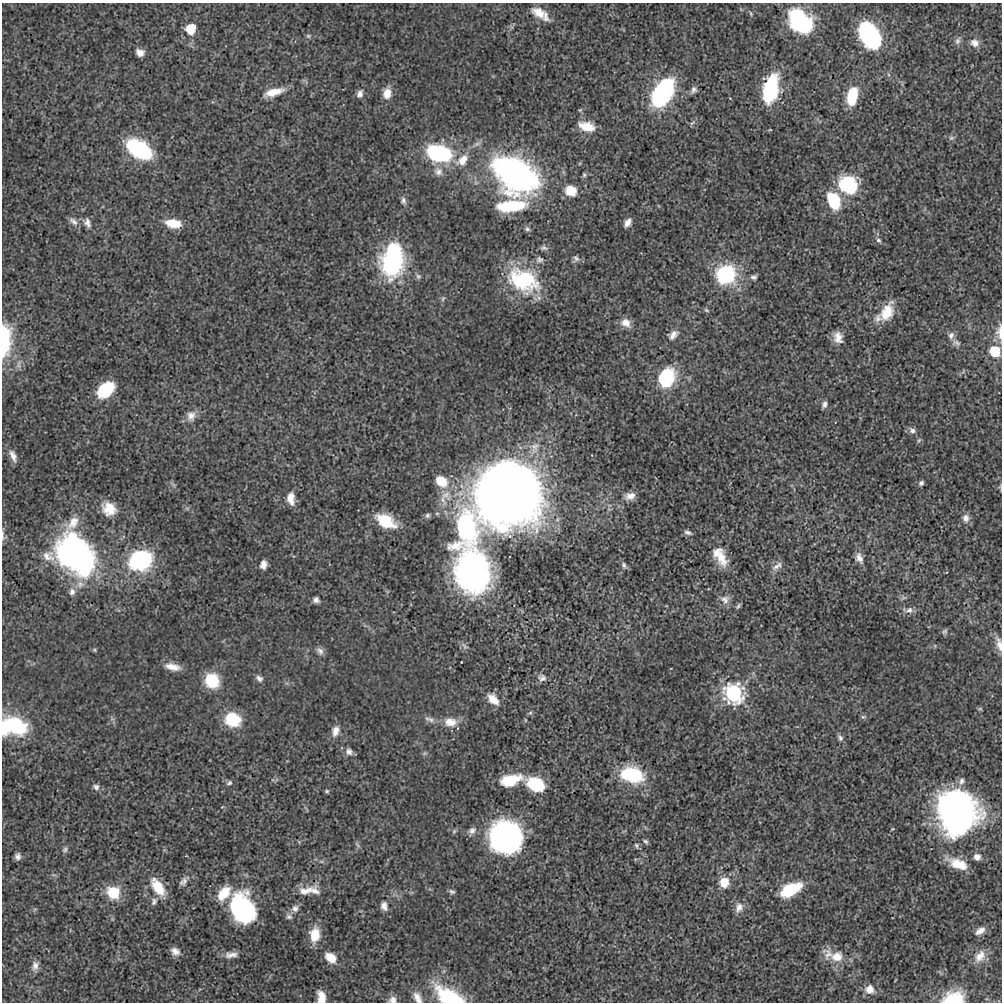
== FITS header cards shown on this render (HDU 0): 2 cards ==
NAXIS1  =                 1000
NAXIS2  =                 1000

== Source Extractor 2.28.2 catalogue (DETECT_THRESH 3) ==
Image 1000 x 1000 px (HDU 0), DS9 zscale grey, 1 PNG px = 1 image px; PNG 1004 x 1004 px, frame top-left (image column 1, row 1000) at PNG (2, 3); no overlay
Background -1.01e-04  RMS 0.0041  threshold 0.0124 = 3 sigma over >= 5 px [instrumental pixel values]
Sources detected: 165; all 165 listed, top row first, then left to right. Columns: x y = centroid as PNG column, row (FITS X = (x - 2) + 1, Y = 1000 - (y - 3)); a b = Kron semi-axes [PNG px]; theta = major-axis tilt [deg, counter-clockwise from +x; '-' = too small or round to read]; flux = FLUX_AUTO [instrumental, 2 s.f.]
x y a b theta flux
539 13 20 9 -34 4.3
751 13 6 4 -71 0.37
800 22 23 15 -48 31
191 29 8 7 - 8.5
869 35 20 13 -59 50
308 36 7 5 -21 0.48
958 41 12 7 69 1.1
975 43 12 10 -20 2
140 53 8 6 -28 2
770 88 27 13 76 23
693 90 10 7 61 1
274 92 22 8 16 4.5
663 92 24 13 58 51
387 93 11 9 80 3.2
360 94 9 6 67 1.3
852 96 19 10 77 11
692 123 9 3 33 0.53
586 126 19 10 -15 5.1
951 138 7 6 - 0.72
139 149 26 15 -33 23
439 153 22 14 -13 31
462 160 18 12 45 4.3
438 171 13 11 -38 2.2
515 174 35 24 -34 120
584 175 6 5 - 0.52
848 185 20 17 -30 17
571 191 13 11 -27 4.8
834 200 17 11 -68 14
403 201 9 7 -88 0.95
511 206 30 11 6 16
73 221 13 7 -39 1.4
87 223 13 8 -73 1.5
173 223 17 9 -10 6.1
628 223 9 5 57 1.8
527 229 8 6 -31 0.7
878 240 8 5 -37 0.72
544 248 10 6 -7 0.83
576 258 9 7 65 0.89
392 260 31 19 81 43
539 260 10 9 - 1.2
726 274 18 17 - 27
418 276 8 7 - 0.71
754 277 8 6 6 0.9
523 280 38 25 -26 23
443 299 8 5 70 0.51
706 310 7 5 -28 0.49
887 312 24 14 63 7.2
626 323 13 10 -33 2.6
1000 332 20 8 88 2.6
673 335 15 9 39 2
951 335 10 8 78 1.3
838 337 13 9 -76 2.8
5 340 37 13 89 16
956 343 12 8 -25 1.2
995 351 8 8 - 9.3
666 378 20 16 66 17
105 390 16 10 40 16
824 404 8 5 64 1
191 416 14 11 73 2.4
912 430 9 7 -34 1.2
919 440 8 4 54 0.42
535 447 19 11 70 3.9
13 456 15 7 -67 2.1
505 468 18 14 32 18
441 481 17 13 -38 5.5
921 483 6 5 - 0.68
1000 487 8 4 -84 0.4
445 495 19 14 -39 5.3
507 495 38 36 -6 460
630 496 14 9 11 2.3
291 498 14 8 -85 3.3
187 508 7 4 18 0.45
109 509 16 13 -36 5.5
427 515 7 6 - 0.68
966 518 11 10 - 1.8
386 521 21 12 -29 10
466 527 68 41 80 57
688 532 10 5 -16 0.86
3 536 13 7 -81 0.99
716 553 16 9 57 2.5
75 554 47 35 -57 84
721 557 25 13 -75 5.5
859 558 13 8 -66 2.1
141 560 15 12 21 50
263 565 8 6 80 1.7
624 565 9 6 -61 0.82
777 566 16 7 35 1.6
472 572 34 26 -72 110
72 592 10 8 80 1.6
725 599 13 12 - 2
316 600 6 6 - 1.2
738 606 8 4 50 0.53
909 610 15 8 -6 1.6
945 631 9 6 50 0.63
999 644 19 7 -76 2.2
465 646 12 6 -56 0.99
320 651 11 7 -53 1.2
461 662 2 2 - 0.23
172 667 18 7 -11 3.2
259 678 10 7 -36 1.1
542 678 11 10 - 1.4
212 680 15 13 -64 11
734 693 10 9 - 78
493 699 16 9 -47 3.5
980 709 6 4 0 0.37
530 713 6 5 - 0.48
863 717 8 5 -1 0.55
233 720 18 15 -22 9.7
431 720 9 8 - 1.2
450 722 19 13 -4 4.2
15 725 14 11 -32 34
4 728 19 7 90 4.5
335 731 13 9 72 2.4
840 738 9 6 -57 0.85
349 752 10 9 - 1.4
424 753 7 5 21 0.51
632 775 22 14 -14 20
510 780 19 9 14 12
961 781 11 8 64 1.3
229 783 8 6 21 0.76
535 784 17 12 -26 13
96 787 9 8 - 1
327 791 6 4 14 0.44
222 807 4 3 - 0.17
957 812 39 33 -73 100
472 830 11 9 35 1.4
454 831 7 5 46 0.48
506 837 27 26 - 67
646 841 7 4 -38 0.54
357 845 10 3 -50 0.47
636 846 8 5 -73 0.59
65 850 8 7 - 0.76
18 857 6 5 - 1.1
977 857 8 7 - 1.6
958 864 21 9 -23 5.9
183 882 12 8 51 1.2
724 882 11 10 - 4.5
158 887 21 11 -56 7.7
791 889 22 11 27 12
305 891 30 10 18 3.8
315 891 15 7 -21 1.9
452 892 8 5 -19 0.65
113 893 16 14 -40 7.4
224 893 17 10 51 7.1
154 901 11 7 69 1.1
384 906 11 7 -76 1.6
242 908 28 21 -68 37
295 908 10 9 - 1.4
739 908 13 9 67 2
289 917 9 7 -12 0.87
980 931 11 6 30 1.7
315 935 16 10 85 5.8
175 951 10 7 -30 2
231 955 18 8 5 2.1
980 956 17 10 56 2.8
837 957 23 14 -22 6.3
331 958 12 8 -38 4.7
35 966 12 8 74 1.6
869 989 11 10 - 2.8
417 996 11 10 - 1.9
321 997 12 7 -80 3.7
449 997 29 14 -29 23
953 998 23 13 11 9.3
393 1000 9 9 - 1.5
419 1001 10 9 - 1.2
At the frame edge (FLAGS 8, measured only in part): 11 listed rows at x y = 1000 332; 5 340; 1000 487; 3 536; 999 644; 4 728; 321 997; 449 997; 953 998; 393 1000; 419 1001